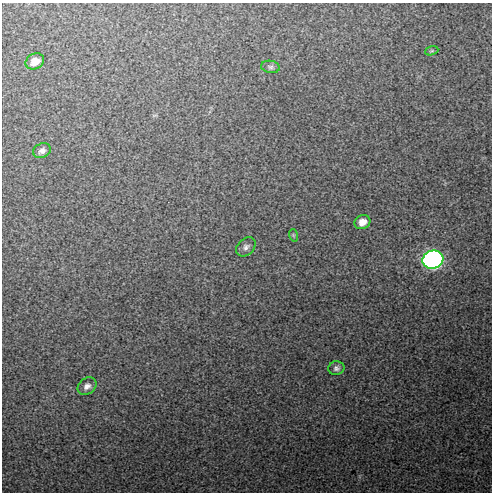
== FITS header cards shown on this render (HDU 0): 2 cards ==
NAXIS1  =                  490 / Axis length
NAXIS2  =                  490 / Axis length

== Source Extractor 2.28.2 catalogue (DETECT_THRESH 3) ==
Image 490 x 490 px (HDU 0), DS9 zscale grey, 1 PNG px = 1 image px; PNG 494 x 494 px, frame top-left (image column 1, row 490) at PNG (2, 3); each listed source drawn as its Kron ellipse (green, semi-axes under 4 px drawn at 4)
Background 23.8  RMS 1.5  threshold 4.61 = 3 sigma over >= 5 px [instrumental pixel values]
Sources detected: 10; all 10 listed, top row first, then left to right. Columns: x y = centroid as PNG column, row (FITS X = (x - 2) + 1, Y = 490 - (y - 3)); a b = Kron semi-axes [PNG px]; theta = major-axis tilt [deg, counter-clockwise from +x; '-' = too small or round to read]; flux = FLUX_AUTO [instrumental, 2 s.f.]
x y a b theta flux
432 51 7 4 19 150
35 61 10 7 28 1100
270 67 9 6 -10 310
42 151 9 7 22 450
362 222 8 7 - 900
293 235 6 4 -72 140
246 247 11 8 45 440
433 260 10 9 - 56000
336 368 8 7 - 350
87 386 10 8 35 530